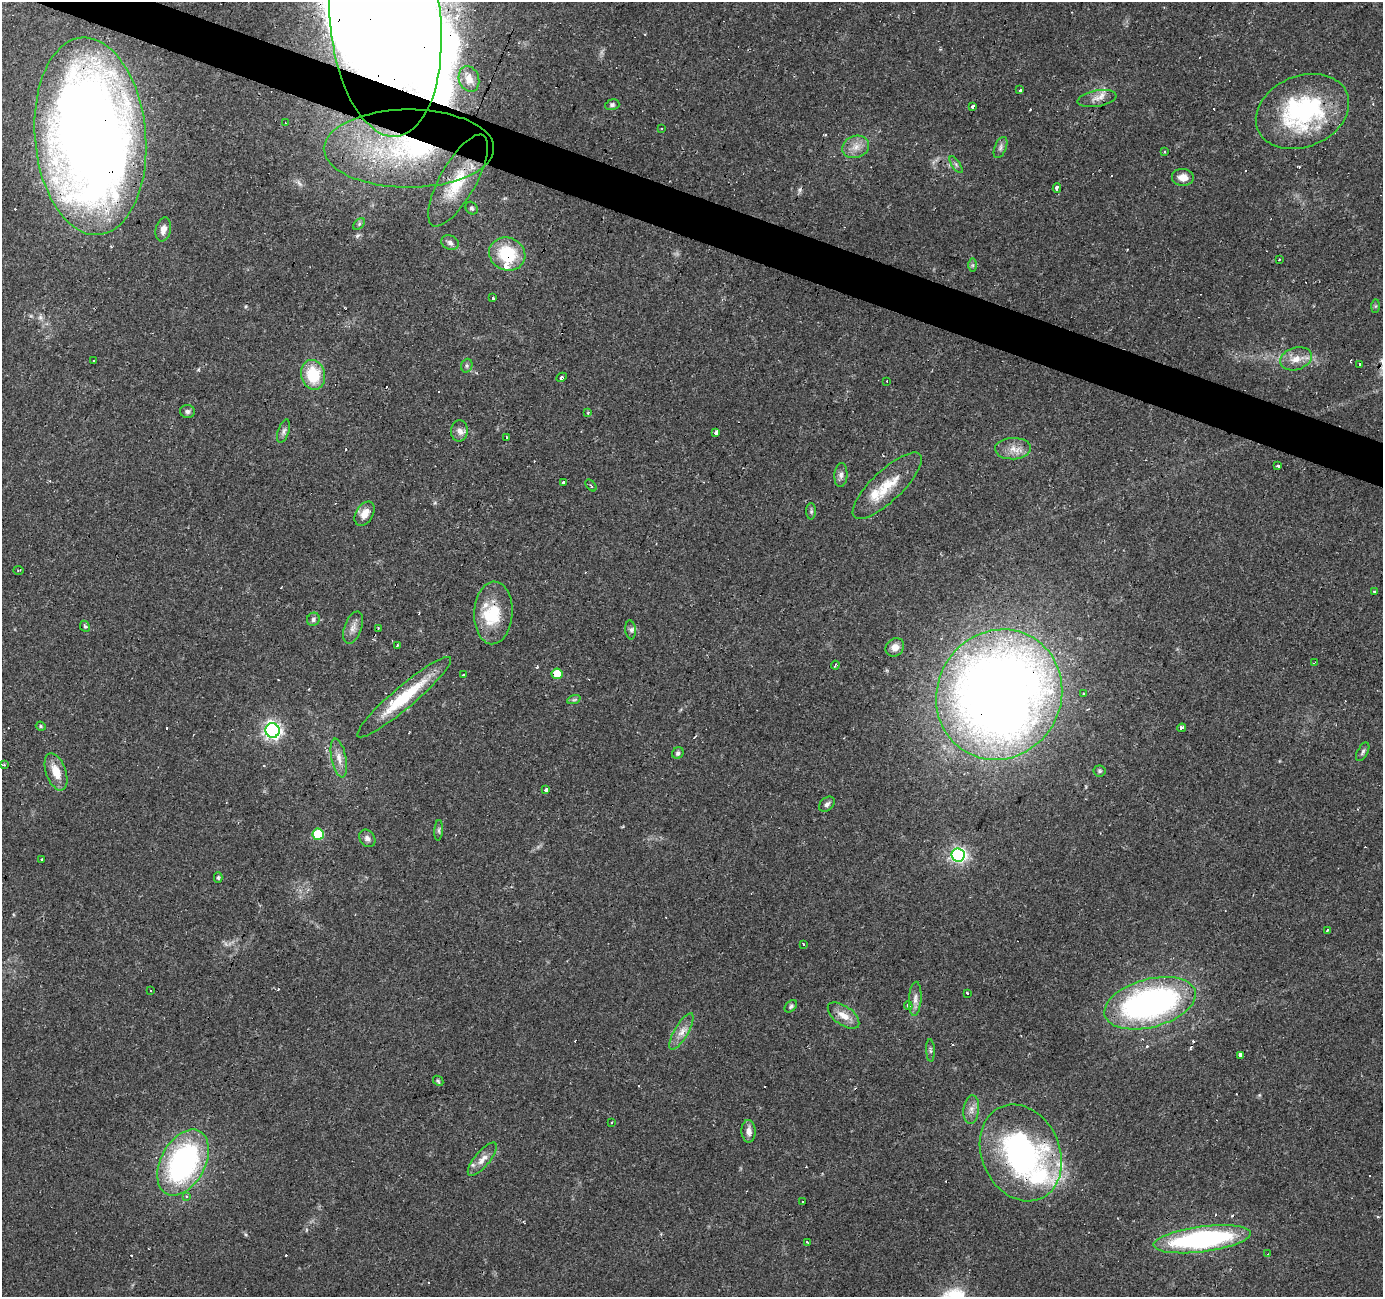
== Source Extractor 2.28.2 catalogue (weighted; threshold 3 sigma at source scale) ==
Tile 11 of 4 x 4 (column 3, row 3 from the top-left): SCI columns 2761-4141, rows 1502-2796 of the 5523 x 5658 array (HDU 1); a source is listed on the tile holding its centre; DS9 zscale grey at full resolution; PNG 1385 x 1299 px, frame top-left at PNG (2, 2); each listed source drawn as its Kron ellipse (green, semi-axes under 4 px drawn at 4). Shown black and unused: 3% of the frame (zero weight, under 2 of 3 exposures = <1% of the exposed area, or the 3 px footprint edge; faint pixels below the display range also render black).
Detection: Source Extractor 2.28.2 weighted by HDU 2 'WHT'; one run over the whole footprint, this tile lists its part. Background 0.0346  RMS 0.0034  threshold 0.0152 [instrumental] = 3 sigma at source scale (4.5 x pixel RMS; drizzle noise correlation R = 1.50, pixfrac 1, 0.0396/0.0396 arcsec/px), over >= 5 px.
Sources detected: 155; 2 too faint to see at this stretch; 4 inside a brighter object's white glare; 36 cosmic-ray / hot-pixel residue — neither listed nor drawn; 6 inside a brighter listed object's ellipse — not listed separately; the other 107 listed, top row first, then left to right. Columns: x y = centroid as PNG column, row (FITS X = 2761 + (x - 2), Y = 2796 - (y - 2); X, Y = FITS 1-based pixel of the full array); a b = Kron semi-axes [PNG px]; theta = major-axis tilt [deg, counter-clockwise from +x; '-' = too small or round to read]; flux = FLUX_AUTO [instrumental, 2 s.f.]
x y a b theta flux
385 22 115 55 -84 620
469 79 13 10 -70 3.5
1020 90 4 3 - 2.1
1097 98 20 8 10 3.2
612 105 7 5 16 0.82
973 107 3 3 - 5.7
1302 111 48 35 22 50
286 123 3 2 - 0.23
662 128 3 2 - 0.37
90 136 99 55 -85 540
856 147 14 11 19 3.4
1000 147 11 6 67 1.1
409 148 85 39 0 74
1164 151 3 2 - 0.54
956 165 10 4 -56 0.75
1183 177 11 8 -5 3.3
458 180 52 18 61 16
1057 188 4 3 - 2.1
472 208 7 5 -48 0.7
359 224 7 4 45 0.59
163 229 12 7 75 2.1
450 243 9 7 -20 1.4
507 254 18 16 -25 17
1279 259 3 2 - 0.52
973 265 7 4 90 0.57
493 298 3 3 - 1.5
1376 306 7 4 89 0.5
1296 359 16 11 17 4.1
93 361 3 3 - 0.47
1360 365 3 3 - 1.9
467 366 7 5 71 0.75
313 375 15 12 -77 14
561 377 5 4 - 0.99
887 381 3 2 - 0.28
187 411 7 6 - 0.94
588 413 3 3 - 0.45
283 431 12 5 71 1.1
459 431 10 8 87 1.8
716 433 4 3 - 1.2
506 437 3 2 - 0.89
1013 449 18 11 1 3.9
1278 466 4 3 - 0.83
841 475 12 6 86 1.4
563 482 3 3 - 4
591 485 7 2 -48 0.44
887 486 45 15 44 11
811 511 8 5 -90 0.69
365 514 13 8 60 3.4
18 570 5 2 - 0.31
1375 591 3 3 - 0.75
493 613 31 19 87 14
313 619 7 6 - 0.85
85 626 6 4 -65 0.55
353 628 17 8 70 2.5
378 628 3 2 - 0.41
631 630 9 5 -83 1.1
397 645 3 2 - 0.75
895 647 10 8 42 2.6
1315 662 4 2 - 0.4
835 665 4 3 - 1.7
557 674 5 5 - 9
463 675 3 2 - 0.34
1083 694 3 2 - 0.29
999 695 66 62 59 480
404 697 61 11 40 19
574 699 7 4 20 0.58
41 726 5 4 - 0.47
1182 728 4 3 - 1.5
272 730 7 7 - 120
1363 752 10 5 61 0.84
678 753 6 5 - 0.94
339 758 19 7 -78 3
4 765 3 2 - 0.69
1099 771 6 5 - 0.63
56 772 19 10 -70 5.5
546 790 4 3 - 1.2
827 804 9 6 44 1.1
439 830 10 4 86 0.71
318 834 6 5 - 20
367 838 9 7 -55 1.5
958 855 6 6 - 95
41 860 3 3 - 2
218 878 5 4 - 0.49
1327 930 3 3 - 1.2
803 944 3 3 - 2.4
150 991 3 3 - 0.61
967 993 3 3 - 2.2
915 999 17 6 86 2.1
1150 1003 47 24 15 110
791 1006 7 5 46 0.76
908 1006 4 3 - 1.7
843 1015 18 9 -36 4.3
681 1031 21 7 60 3.2
930 1050 11 4 -88 0.68
1241 1055 4 3 - 2.7
438 1081 6 4 -45 0.49
971 1109 14 7 84 2.3
611 1123 3 3 - 1.8
749 1131 11 7 -87 2.2
1021 1153 50 39 -66 75
482 1159 21 7 50 3.1
183 1162 35 22 61 75
187 1196 3 3 - 0.56
802 1202 3 3 - 1.3
1202 1239 49 12 7 69
808 1243 4 2 - 0.3
1268 1254 3 3 - 0.31
Overlapping masked pixels (flux is a lower limit): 11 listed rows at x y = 385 22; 1302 111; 90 136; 409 148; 458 180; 507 254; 557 674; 999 695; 404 697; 1021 1153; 1202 1239
Isophote crosses this tile's border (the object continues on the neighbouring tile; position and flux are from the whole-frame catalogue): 1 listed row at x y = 385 22